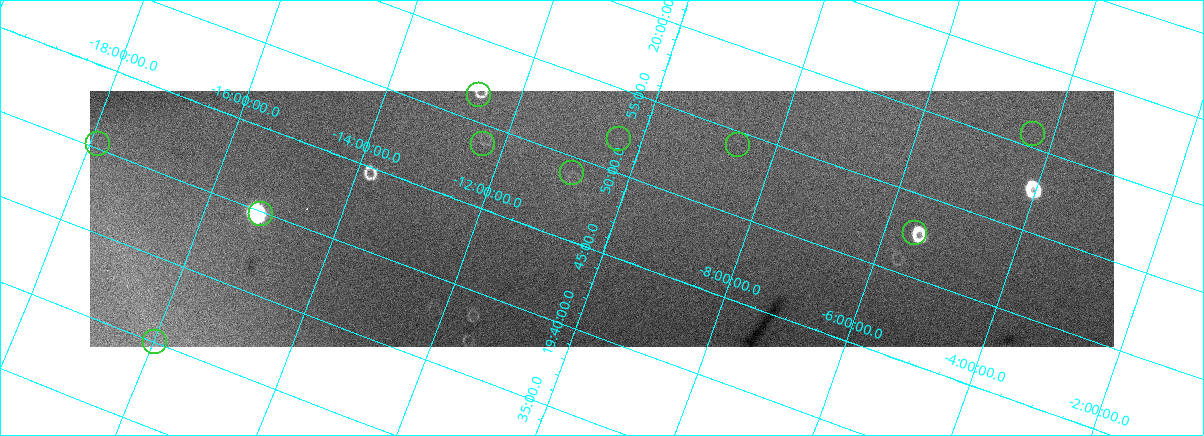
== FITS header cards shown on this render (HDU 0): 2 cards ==
NAXIS1  =                 2048 /fastest changing axis
NAXIS2  =                  512 /next to fastest changing axis

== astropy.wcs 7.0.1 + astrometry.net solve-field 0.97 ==
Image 2048 x 512 px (HDU 0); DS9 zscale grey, zoomed out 1/2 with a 90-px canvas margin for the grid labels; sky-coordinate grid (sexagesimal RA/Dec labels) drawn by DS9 from the SOLVED WCS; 10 Tycho-2 reference stars matched to detected sources circled (green)
Header WCS: none
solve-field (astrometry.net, Tycho-2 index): SOLVED blind (the file carries no WCS)
Solved WCS: RA---TAN-SIP/DEC--TAN-SIP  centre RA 19:47:00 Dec -10:11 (296.75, -10.19 deg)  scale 27.9 x 27.5 arcsec/px (non-square pixels)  FOV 953.7' x 234.4'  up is +110 deg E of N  parity normal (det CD < 0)
(file carries no celestial WCS; the grid is the blind solution)
Tycho-2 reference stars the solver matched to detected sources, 10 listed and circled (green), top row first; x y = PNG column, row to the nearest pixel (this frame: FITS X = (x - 90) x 2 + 1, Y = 512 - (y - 91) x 2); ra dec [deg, ICRS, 3 dp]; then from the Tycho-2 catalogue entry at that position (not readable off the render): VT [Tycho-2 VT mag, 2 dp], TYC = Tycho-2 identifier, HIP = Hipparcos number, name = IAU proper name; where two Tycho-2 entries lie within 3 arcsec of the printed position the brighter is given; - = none
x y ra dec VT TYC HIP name
478 96 297.897 -12.621 7.38 5733-954-1 97726 -
1032 134 300.203 -4.312 7.74 5168-1042-1 98513 -
618 139 298.008 -10.354 7.34 5729-1628-1 97766 -
98 144 295.065 -17.891 8.24 6303-912-1 - -
482 144 297.209 -12.319 6.67 5733-1103-1 97484 -
738 146 298.534 -8.574 5.97 5725-2836-1 97928 -
572 173 297.259 -10.871 6.13 5729-2872-1 97499 -
261 214 294.968 -15.167 6.72 6299-2605-1 96736 -
914 233 298.164 -5.552 8.50 5155-1584-1 97820 -
154 342 292.509 -15.976 7.71 6298-2037-1 95884 -